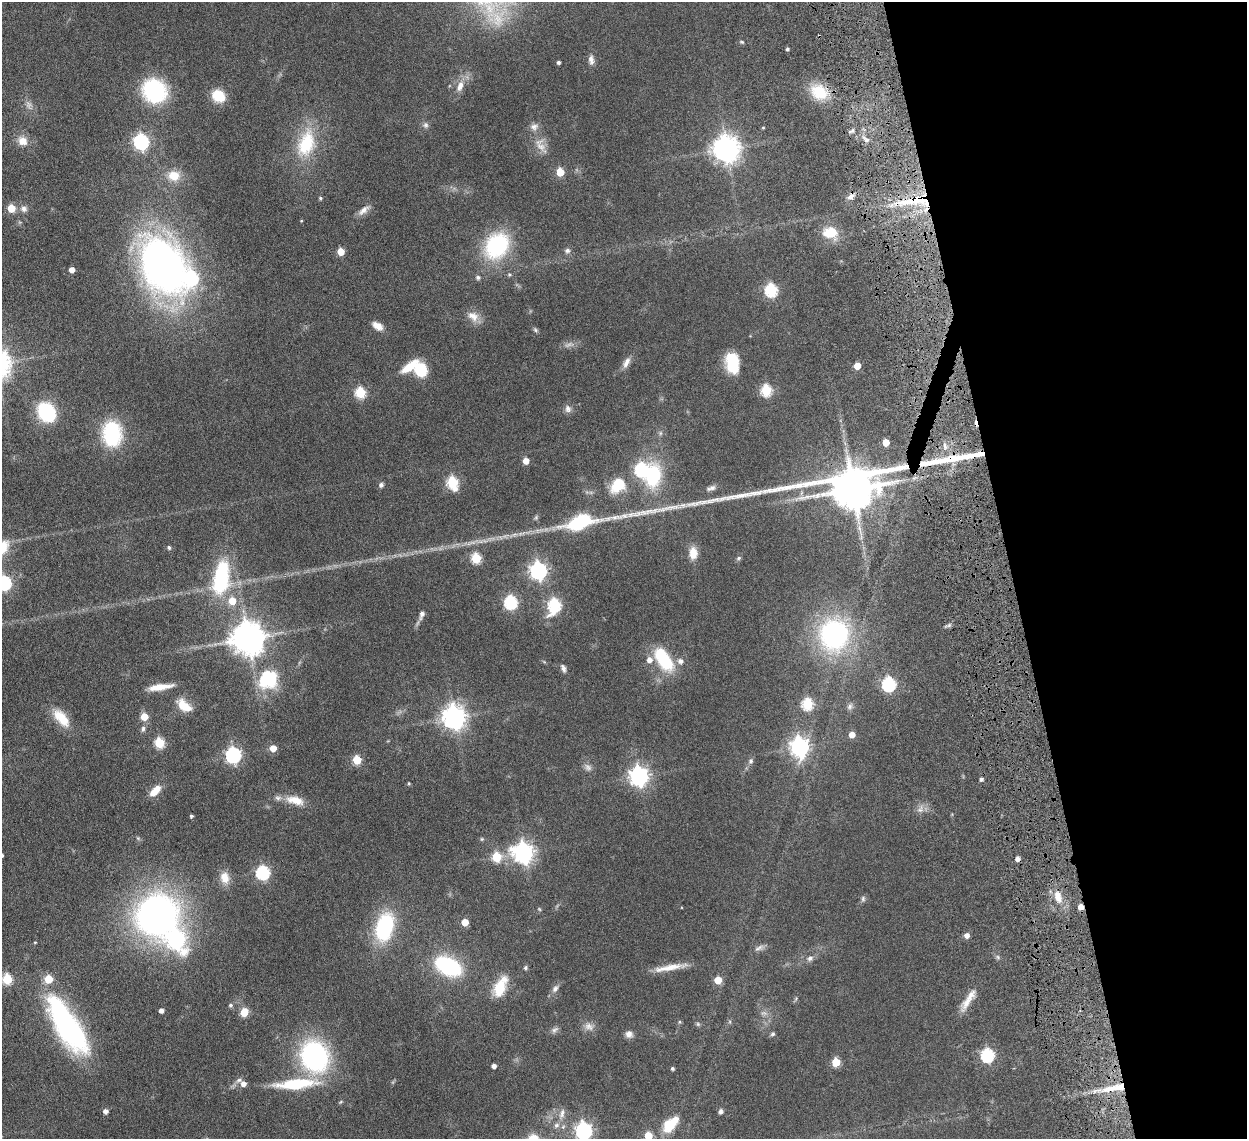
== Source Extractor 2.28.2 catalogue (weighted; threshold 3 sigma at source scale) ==
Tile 12 of 4 x 4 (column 4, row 3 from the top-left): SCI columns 3827-5071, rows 1309-2445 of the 5159 x 5000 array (HDU 1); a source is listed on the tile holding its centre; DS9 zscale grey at full resolution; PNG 1249 x 1141 px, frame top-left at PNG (2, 2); no overlay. Shown black and unused: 19% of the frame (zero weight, under 4 of 8 exposures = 5% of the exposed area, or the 3 px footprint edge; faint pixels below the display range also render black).
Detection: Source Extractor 2.28.2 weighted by HDU 2 'WHT'; one run over the whole footprint, this tile lists its part. Background 0.0545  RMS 0.0051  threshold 0.0207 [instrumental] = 3 sigma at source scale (4.09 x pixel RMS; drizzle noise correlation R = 1.36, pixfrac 0.8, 0.05/0.05 arcsec/px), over >= 5 px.
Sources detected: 165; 3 too faint to see at this stretch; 4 cosmic-ray / hot-pixel residue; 2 long thin detections or spike segments (spike, bleed or trail) — not listed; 10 inside a brighter listed object's ellipse — not listed separately; the other 146 listed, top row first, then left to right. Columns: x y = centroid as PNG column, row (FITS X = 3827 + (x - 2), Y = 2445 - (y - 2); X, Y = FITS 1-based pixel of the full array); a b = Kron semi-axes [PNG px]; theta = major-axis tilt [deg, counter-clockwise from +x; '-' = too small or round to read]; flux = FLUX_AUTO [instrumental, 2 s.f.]
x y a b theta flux
742 42 5 4 - 0.54
787 49 3 3 - 0.78
591 60 14 7 -85 2.2
558 62 3 3 - 0.99
460 86 17 8 71 4.2
154 91 18 16 -49 56
819 92 22 17 -36 14
218 96 13 11 -38 11
29 105 12 8 -66 2.3
425 125 8 8 - 1.3
763 127 5 3 - 0.41
852 131 9 3 22 0.93
866 140 6 5 - 1.2
22 141 13 12 - 4.7
141 142 7 6 - 110
306 144 37 21 72 24
540 145 23 12 -66 5.7
726 149 9 8 - 520
560 172 5 5 - 14
174 176 17 14 0 7.4
851 196 11 7 42 2.1
320 198 4 4 - 0.66
913 201 54 10 3 22
11 208 5 5 - 12
24 209 10 9 - 2.1
363 210 18 7 39 2.8
301 221 4 3 - 0.35
830 232 17 13 6 9.9
497 246 26 20 51 45
567 251 8 7 - 1.3
341 252 5 5 - 9.5
163 265 64 42 -62 210
72 270 4 4 - 3.5
509 274 5 5 - 0.73
478 277 5 5 - 1.1
771 290 6 6 - 53
473 316 17 12 -39 4.7
377 326 13 8 -32 3.6
535 330 7 5 -48 0.77
626 362 16 7 62 2.8
732 363 20 13 -78 17
857 366 5 5 - 7.6
421 370 13 11 -67 14
766 390 6 5 - 37
360 392 6 5 - 32
568 409 10 8 -80 1.9
46 412 13 9 -51 53
112 434 26 19 -85 33
886 442 5 5 - 7
526 461 5 4 - 5
641 469 7 6 - 62
653 475 29 18 81 28
452 482 7 6 - 40
381 485 6 6 - 1.2
618 486 24 18 47 12
711 488 13 6 18 1.6
853 489 28 12 5 1800
169 547 5 4 - 0.9
2 548 20 14 57 10
693 553 15 9 -88 5.1
476 558 6 5 - 27
739 558 7 4 28 0.74
538 570 7 7 - 150
221 577 34 15 81 42
4 583 6 6 - 82
232 601 6 6 - 9.2
511 602 6 6 - 62
554 605 8 6 75 53
422 614 12 6 73 2
834 634 23 21 80 99
248 638 10 9 - 940
649 660 7 6 - 2.7
664 660 26 12 -57 26
680 661 7 6 - 2.1
563 668 11 5 -70 1.5
268 679 22 20 45 23
889 684 6 6 - 75
160 687 28 7 8 6.7
807 704 6 6 - 37
184 706 19 10 -39 7.7
850 706 9 7 48 1.5
144 717 5 5 - 8.7
454 717 8 8 - 380
61 718 26 13 -49 9.8
143 729 9 5 82 1.2
852 734 5 5 - 4.3
159 743 6 5 - 27
799 747 8 7 - 200
273 748 5 5 - 6.1
233 755 7 6 - 110
357 760 5 5 - 19
751 761 8 6 88 1.2
588 767 12 8 -40 1.9
639 776 7 7 - 230
981 779 4 4 - 1.2
409 784 4 4 - 0.52
155 791 15 7 44 6.1
295 800 25 11 -14 6.8
920 810 7 6 - 1.5
191 816 3 3 - 0.79
482 839 6 5 - 0.61
523 853 8 7 - 250
496 857 6 5 - 22
263 872 6 6 - 67
225 878 15 11 -77 5.5
1058 896 18 8 -75 5.3
863 899 9 5 90 0.96
157 915 32 32 - 210
465 922 5 5 - 8.1
384 927 24 14 76 45
967 935 5 5 - 2.5
759 948 15 6 26 1.8
998 957 6 4 -71 0.68
810 958 10 6 32 1.6
448 966 18 10 -26 65
670 967 42 7 10 7
525 968 6 5 - 0.8
7 979 6 5 - 28
718 980 5 5 - 9.9
500 987 24 12 64 12
555 989 12 7 56 2
967 1002 23 10 63 5.3
230 1005 5 5 - 0.91
161 1011 4 4 - 1.9
244 1012 5 5 - 14
679 1022 6 4 90 0.53
698 1024 6 5 - 0.7
66 1025 63 21 -58 96
589 1026 14 10 -20 3
555 1030 11 6 33 1.5
629 1034 9 8 - 2.2
773 1034 6 5 - 0.77
987 1055 6 6 - 59
314 1056 26 22 -68 84
836 1062 5 5 - 17
494 1066 4 4 - 2
672 1069 4 3 - 0.79
243 1084 6 5 - 2.6
296 1084 56 12 5 24
1114 1088 38 8 11 12
105 1111 5 5 - 2.1
720 1111 7 5 83 1.2
562 1113 15 7 76 2.8
669 1125 19 15 64 9
584 1131 7 6 - 150
648 1136 5 5 - 15
Overlapping masked pixels (flux is a lower limit): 4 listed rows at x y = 819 92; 913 201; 853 489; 1114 1088
Isophote crosses this tile's border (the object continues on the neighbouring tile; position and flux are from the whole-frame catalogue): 5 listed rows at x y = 2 548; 4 583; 7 979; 584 1131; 648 1136